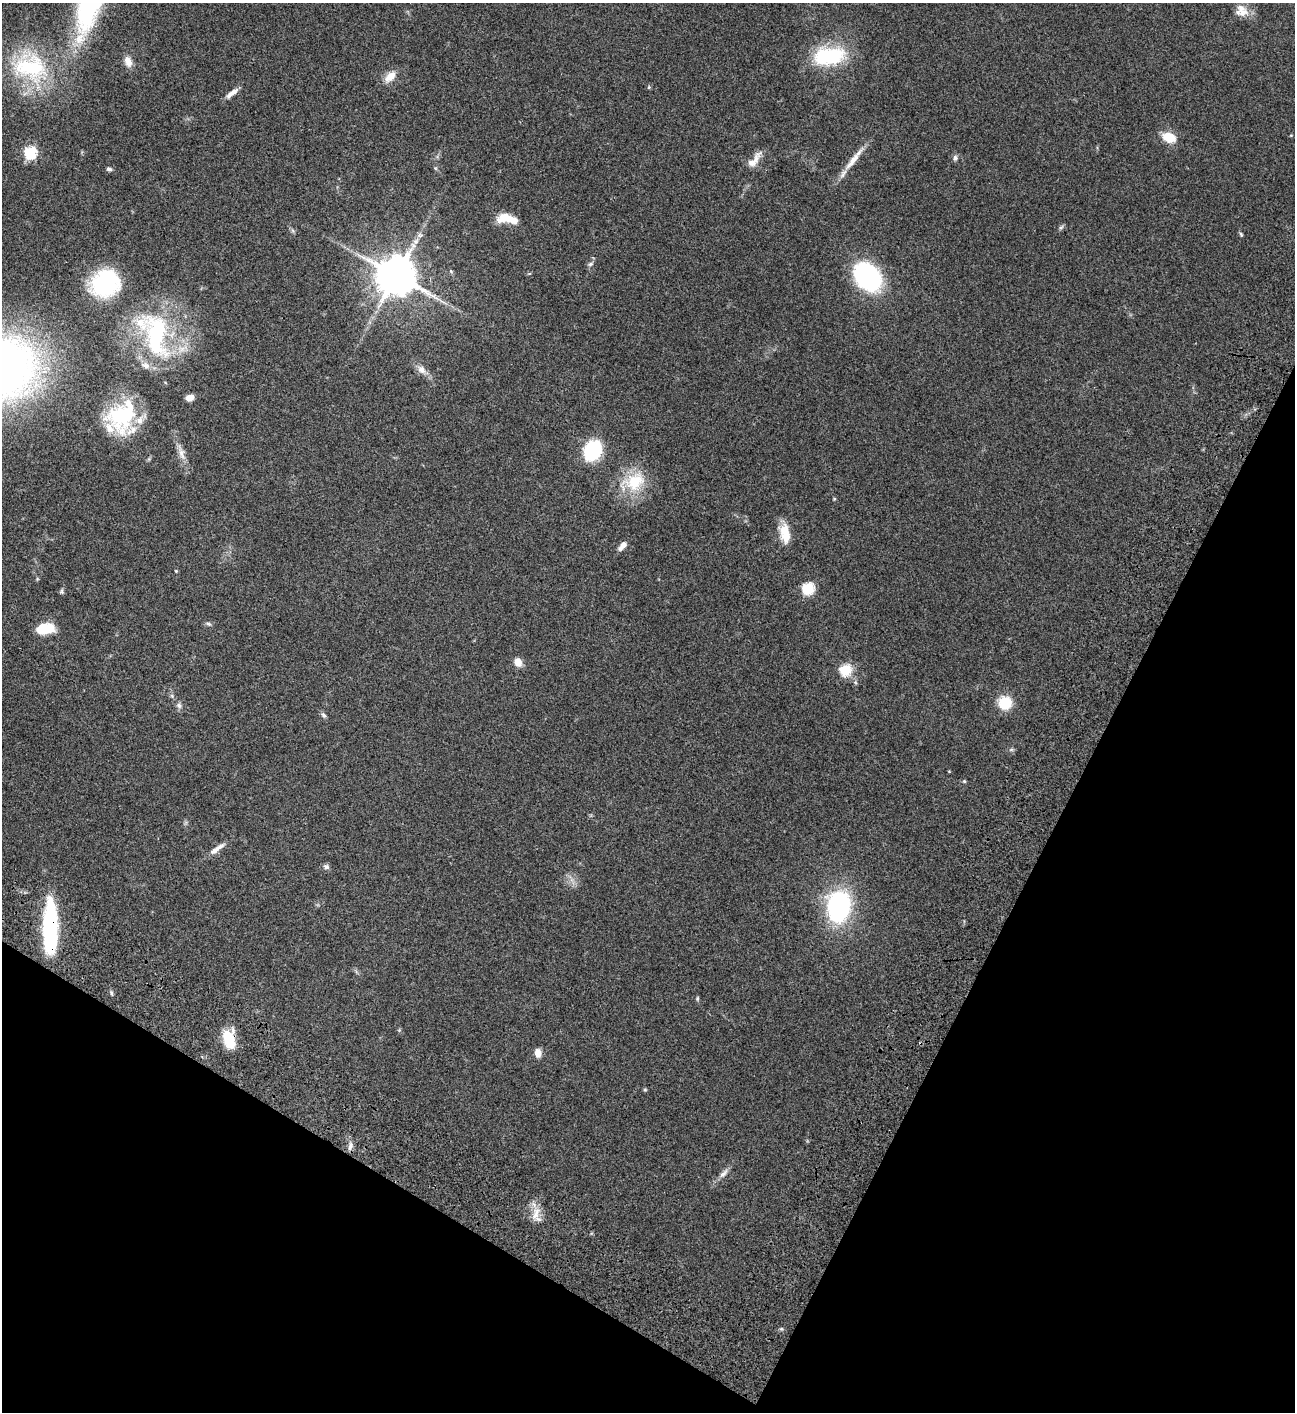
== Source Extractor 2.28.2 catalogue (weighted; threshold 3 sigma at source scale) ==
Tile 15 of 4 x 4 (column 3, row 4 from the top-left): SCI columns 3090-4382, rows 203-1612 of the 6050 x 6047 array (HDU 1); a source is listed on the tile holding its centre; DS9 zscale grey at full resolution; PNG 1297 x 1414 px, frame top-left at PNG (2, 3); no overlay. Shown black and unused: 26% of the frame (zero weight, under 3 of 4 exposures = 13% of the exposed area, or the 3 px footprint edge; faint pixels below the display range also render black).
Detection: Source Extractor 2.28.2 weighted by HDU 2 'WHT'; one run over the whole footprint, this tile lists its part. Background 0.0649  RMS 0.0059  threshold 0.0264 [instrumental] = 3 sigma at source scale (4.5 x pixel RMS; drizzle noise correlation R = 1.50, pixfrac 1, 0.05/0.05 arcsec/px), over >= 5 px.
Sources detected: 67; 1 inside a brighter object's white glare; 1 cosmic-ray / hot-pixel residue — not listed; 9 inside a brighter listed object's ellipse — not listed separately; the other 56 listed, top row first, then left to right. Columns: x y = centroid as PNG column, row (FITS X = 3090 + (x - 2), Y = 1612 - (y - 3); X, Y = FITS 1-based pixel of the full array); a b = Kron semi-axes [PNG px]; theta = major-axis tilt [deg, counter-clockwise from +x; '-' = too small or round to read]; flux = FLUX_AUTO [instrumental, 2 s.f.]
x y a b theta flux
1242 13 17 9 24 5.3
829 56 36 19 6 41
128 61 14 8 -70 4.4
30 67 53 39 -15 56
390 76 18 10 44 6
649 87 5 5 - 0.67
232 93 18 6 39 3.9
1169 137 13 9 -20 12
30 153 6 6 - 65
955 158 8 6 -85 1.6
854 159 41 7 52 8.7
754 160 26 8 51 6.1
435 168 6 4 -45 0.7
109 169 6 5 - 1.3
504 217 17 10 14 8.6
1061 227 8 4 37 1
1241 234 7 4 -64 0.76
590 264 8 5 27 1.2
451 271 6 5 - 0.8
396 275 13 13 - 1400
867 277 22 15 -48 120
105 283 30 26 27 45
156 336 65 29 -81 68
421 370 13 9 -48 3.9
190 397 7 5 18 4.7
121 414 31 28 -11 35
593 450 14 11 63 55
181 453 22 8 -74 4.9
634 482 35 24 26 23
834 499 5 4 - 0.48
784 530 20 16 -58 8.5
622 546 12 6 49 3.4
808 588 6 6 - 53
61 591 6 6 - 0.95
208 624 7 5 -20 1.1
45 629 18 10 10 16
518 662 8 7 - 5.8
845 670 6 6 - 47
172 696 6 5 - 0.99
1005 703 13 12 - 15
179 705 8 7 - 1.8
323 715 8 6 -49 1.4
1011 750 7 4 19 0.83
964 781 5 4 - 0.64
217 849 24 6 35 4.7
326 867 8 6 -23 1.6
839 907 22 16 83 110
50 927 56 14 90 60
111 993 7 4 -82 0.86
697 998 6 4 84 0.72
229 1039 21 13 -77 15
538 1053 8 6 -81 5.2
645 1090 5 5 - 0.63
350 1146 12 6 77 2.4
723 1173 16 6 47 3.1
536 1214 20 9 79 6.3
Overlapping masked pixels (flux is a lower limit): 3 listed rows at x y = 396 275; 50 927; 229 1039